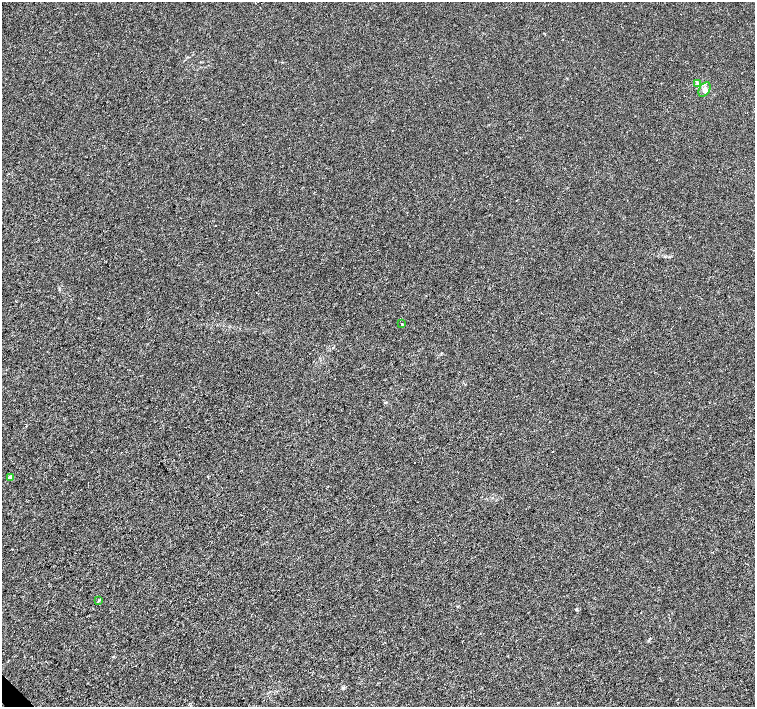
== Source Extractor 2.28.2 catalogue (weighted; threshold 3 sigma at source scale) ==
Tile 7 of 4 x 4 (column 3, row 2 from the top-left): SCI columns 3011-4515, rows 2971-4379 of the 6026 x 6007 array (HDU 1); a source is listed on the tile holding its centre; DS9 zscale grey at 2 x 2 block average (1 PNG px = mean of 2 x 2 image px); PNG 757 x 709 px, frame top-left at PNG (2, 2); each listed source drawn as its Kron ellipse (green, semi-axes under 4 px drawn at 4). Shown black and unused: <1% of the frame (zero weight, under 3 of 4 exposures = <1% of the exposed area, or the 3 px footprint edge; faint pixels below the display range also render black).
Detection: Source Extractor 2.28.2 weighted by HDU 2 'WHT'; one run over the whole footprint, this tile lists its part. Background 4.72e-04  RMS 0.0027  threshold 0.0123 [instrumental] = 3 sigma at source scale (4.5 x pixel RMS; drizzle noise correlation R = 1.50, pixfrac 1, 0.0396/0.0396 arcsec/px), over >= 5 px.
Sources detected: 6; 1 inside a brighter listed object's ellipse — not listed separately; the other 5 listed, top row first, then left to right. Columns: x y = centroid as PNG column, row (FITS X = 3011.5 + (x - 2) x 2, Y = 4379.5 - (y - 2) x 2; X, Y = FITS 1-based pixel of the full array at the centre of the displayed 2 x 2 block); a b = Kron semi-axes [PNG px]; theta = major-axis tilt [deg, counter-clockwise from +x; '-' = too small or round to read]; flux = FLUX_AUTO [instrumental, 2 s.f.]
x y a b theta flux
697 83 4 3 - 0.84
704 89 8 5 60 2.5
402 324 3 2 - 0.42
10 477 4 3 - 3
99 600 4 3 - 0.64